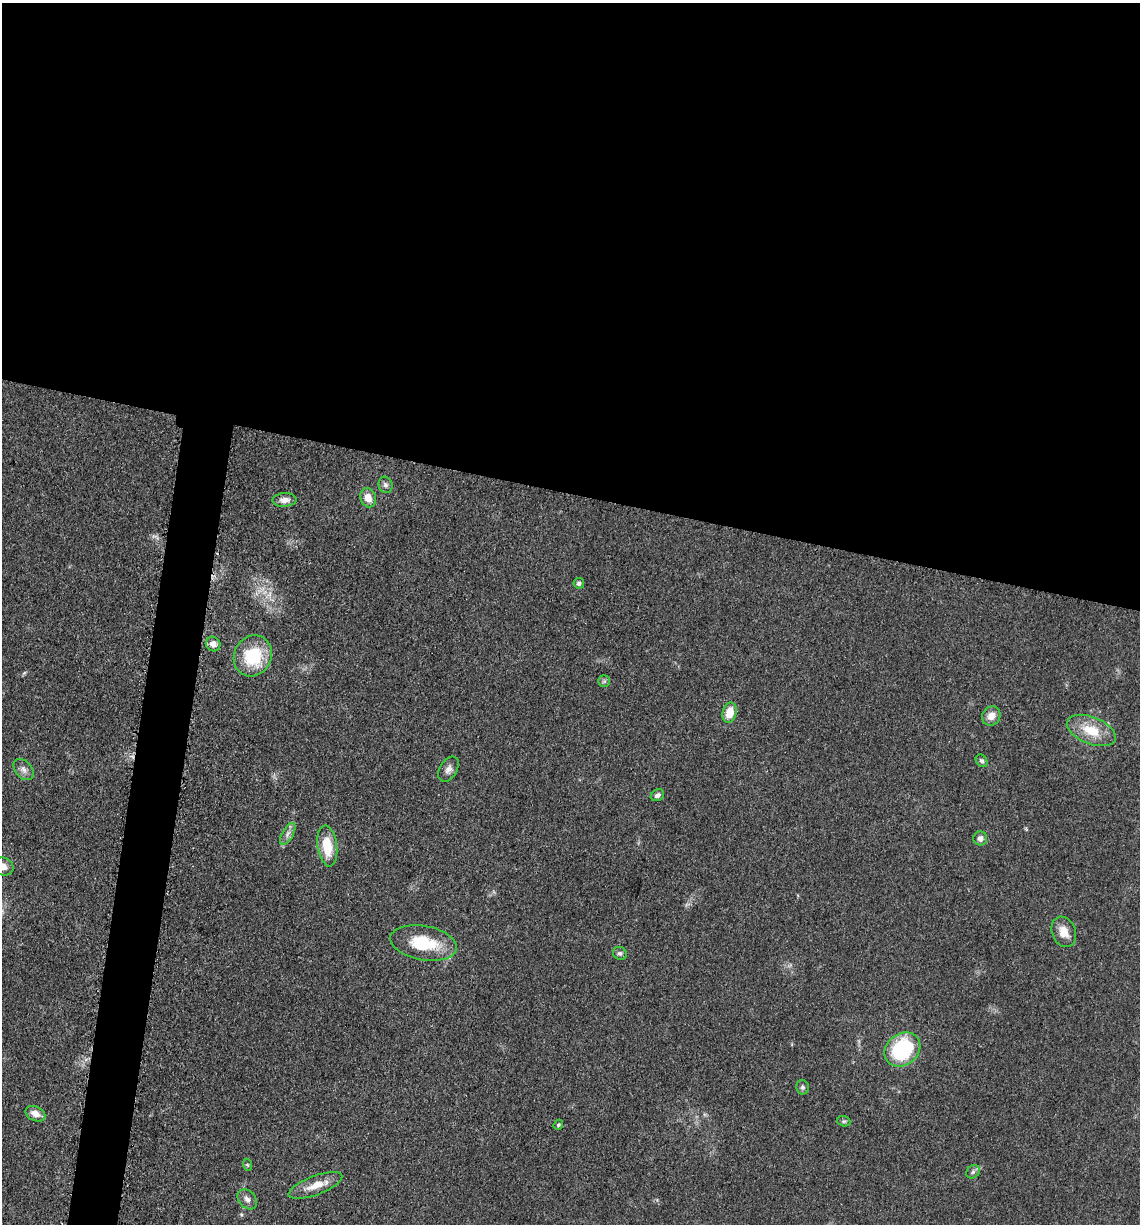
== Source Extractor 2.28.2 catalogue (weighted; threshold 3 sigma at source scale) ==
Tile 3 of 4 x 4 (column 3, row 1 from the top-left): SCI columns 2525-3662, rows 3685-4906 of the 4980 x 4921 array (HDU 1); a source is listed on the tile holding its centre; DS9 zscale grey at full resolution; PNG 1142 x 1226 px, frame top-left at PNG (2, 3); each listed source drawn as its Kron ellipse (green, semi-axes under 4 px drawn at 4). Shown black and unused: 43% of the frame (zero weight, under 3 of 5 exposures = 4% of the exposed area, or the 3 px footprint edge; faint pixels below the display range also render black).
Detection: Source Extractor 2.28.2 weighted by HDU 2 'WHT'; one run over the whole footprint, this tile lists its part. Background 0.0562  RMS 0.0059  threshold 0.0267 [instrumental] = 3 sigma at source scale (4.5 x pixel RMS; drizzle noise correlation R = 1.50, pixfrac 1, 0.05/0.05 arcsec/px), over >= 5 px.
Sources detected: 30; all 30 listed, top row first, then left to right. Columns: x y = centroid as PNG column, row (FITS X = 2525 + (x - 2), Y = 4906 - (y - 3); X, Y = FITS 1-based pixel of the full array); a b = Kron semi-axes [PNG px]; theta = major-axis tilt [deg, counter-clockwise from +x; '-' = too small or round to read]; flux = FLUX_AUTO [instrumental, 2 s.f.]
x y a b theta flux
385 485 8 7 - 2
368 498 10 7 -69 6.5
285 500 12 7 3 3.9
579 583 5 5 - 1.6
213 644 7 7 - 4.7
253 656 21 18 60 31
604 681 5 5 - 1.1
729 713 10 7 76 10
991 716 10 9 - 5.4
1091 730 26 13 -21 16
982 761 7 5 -54 1.4
448 769 14 8 58 3.2
24 770 12 8 -49 3.1
657 795 7 5 32 1.9
288 834 12 5 61 2.6
980 838 7 7 - 2.7
327 846 20 9 -82 16
3 867 10 8 -24 3.8
1064 932 16 11 -69 7.5
423 943 33 17 -10 28
620 953 7 6 - 1.5
902 1050 19 15 38 58
802 1087 7 6 - 1.4
35 1114 10 7 -26 4.9
844 1121 7 5 -19 1
558 1125 5 4 - 0.8
248 1165 6 4 -70 0.84
973 1172 7 6 - 1.6
315 1185 28 9 20 9.3
247 1199 11 8 -48 3.1
Isophote crosses this tile's border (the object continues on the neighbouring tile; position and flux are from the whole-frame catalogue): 1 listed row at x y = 3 867